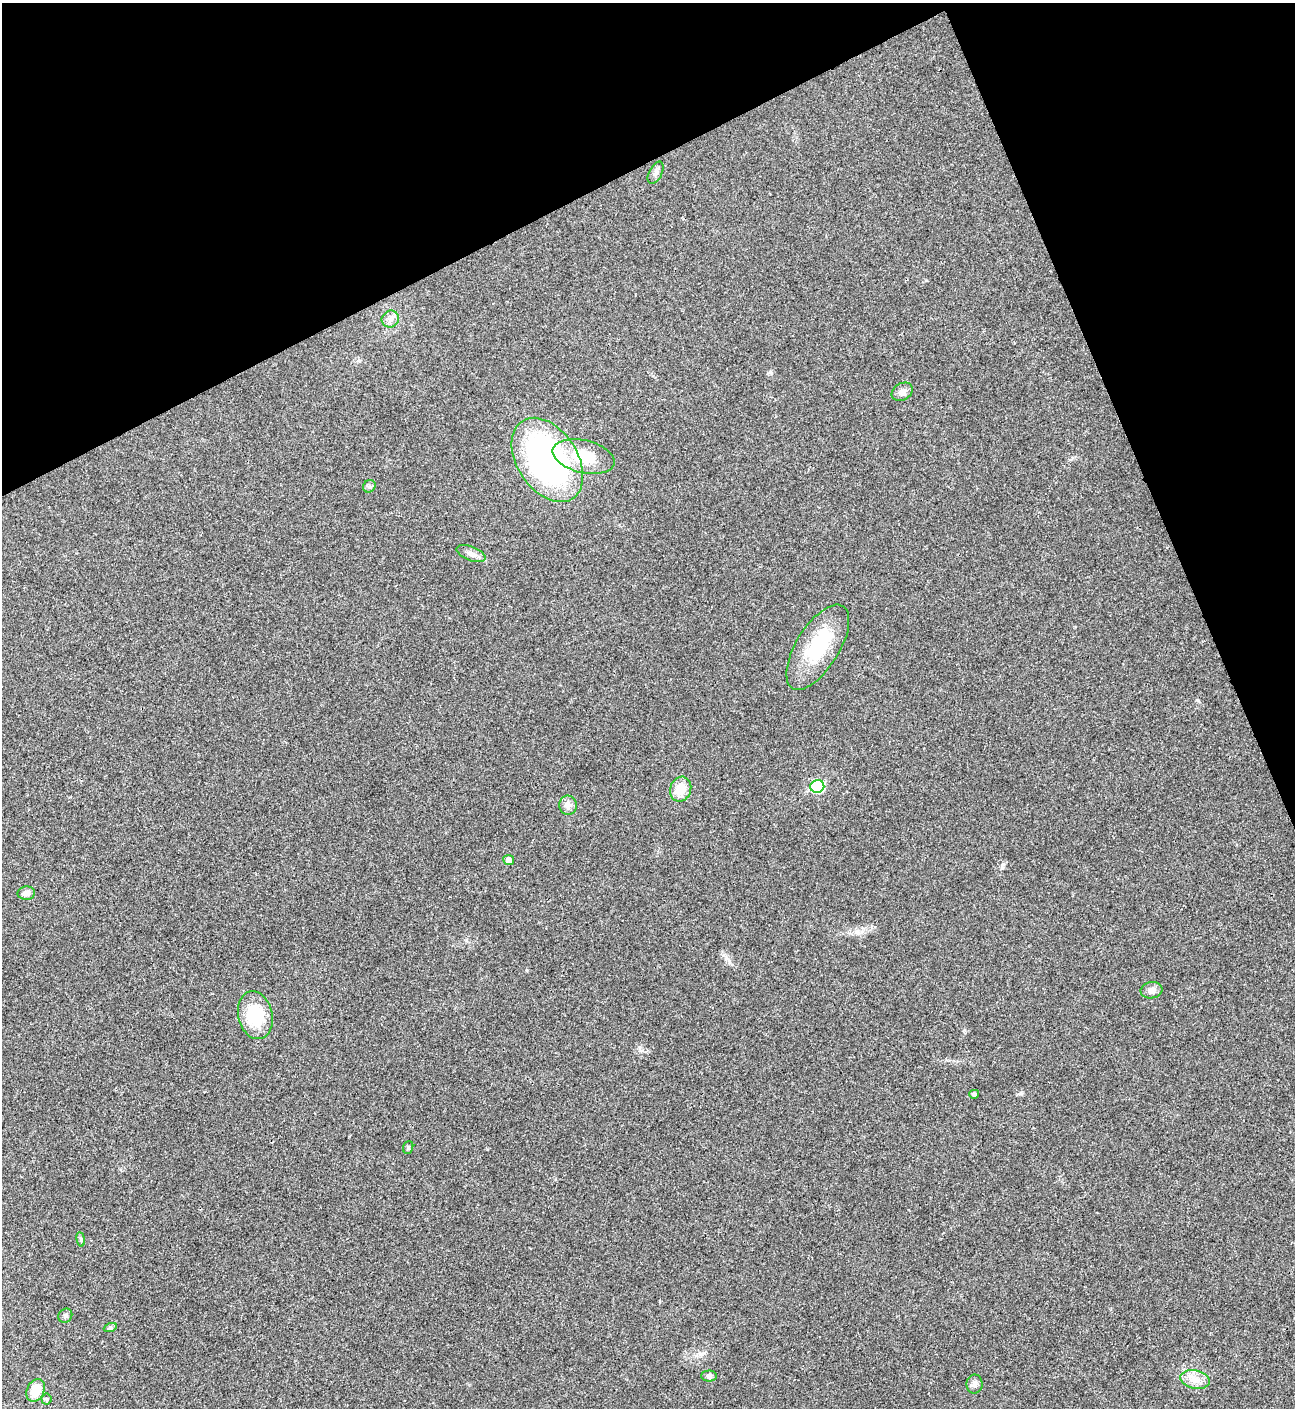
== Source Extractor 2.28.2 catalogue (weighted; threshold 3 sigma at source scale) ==
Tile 3 of 4 x 4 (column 3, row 1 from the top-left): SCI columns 2876-4168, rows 4219-5624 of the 5618 x 5630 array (HDU 1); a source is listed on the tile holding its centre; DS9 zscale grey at full resolution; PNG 1297 x 1410 px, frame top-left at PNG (2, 3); each listed source drawn as its Kron ellipse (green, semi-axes under 4 px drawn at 4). Shown black and unused: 21% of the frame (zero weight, under 3 of 4 exposures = <1% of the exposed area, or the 3 px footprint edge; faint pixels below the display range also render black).
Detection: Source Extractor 2.28.2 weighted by HDU 2 'WHT'; one run over the whole footprint, this tile lists its part. Background 0.0196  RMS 0.0055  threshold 0.0249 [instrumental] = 3 sigma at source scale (4.5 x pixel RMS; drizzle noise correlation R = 1.50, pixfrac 1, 0.05/0.05 arcsec/px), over >= 5 px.
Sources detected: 25; all 25 listed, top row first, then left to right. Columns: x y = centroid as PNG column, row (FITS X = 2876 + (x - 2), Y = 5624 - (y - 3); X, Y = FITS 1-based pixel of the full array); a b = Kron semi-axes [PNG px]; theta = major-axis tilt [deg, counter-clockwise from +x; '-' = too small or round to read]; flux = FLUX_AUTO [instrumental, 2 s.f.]
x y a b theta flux
656 173 12 6 63 2
390 319 9 8 - 2.5
902 392 11 8 29 2.6
584 456 32 16 -13 19
547 460 46 30 -57 160
369 486 7 6 - 1.1
471 553 15 7 -21 3.1
818 647 48 21 58 31
817 786 7 6 - 40
681 789 13 10 69 9.3
568 805 9 8 - 2.8
509 860 5 5 - 2.8
26 893 9 6 1 3.2
1151 990 11 8 9 3
255 1015 24 17 -77 22
974 1094 5 4 - 1.2
408 1147 6 5 - 0.87
81 1239 7 4 -81 0.79
65 1316 7 6 - 1.3
110 1328 6 4 19 0.89
709 1376 7 5 1 1.3
1195 1379 15 9 -11 5.5
975 1384 9 8 - 2
36 1390 12 8 66 10
46 1399 5 5 - 0.92
Unlisted compact peaks at least as high as the median listed source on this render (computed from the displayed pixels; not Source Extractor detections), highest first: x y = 1003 864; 1197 700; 770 372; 729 962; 1021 1093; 487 1149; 642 1050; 964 1030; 527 970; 1075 627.